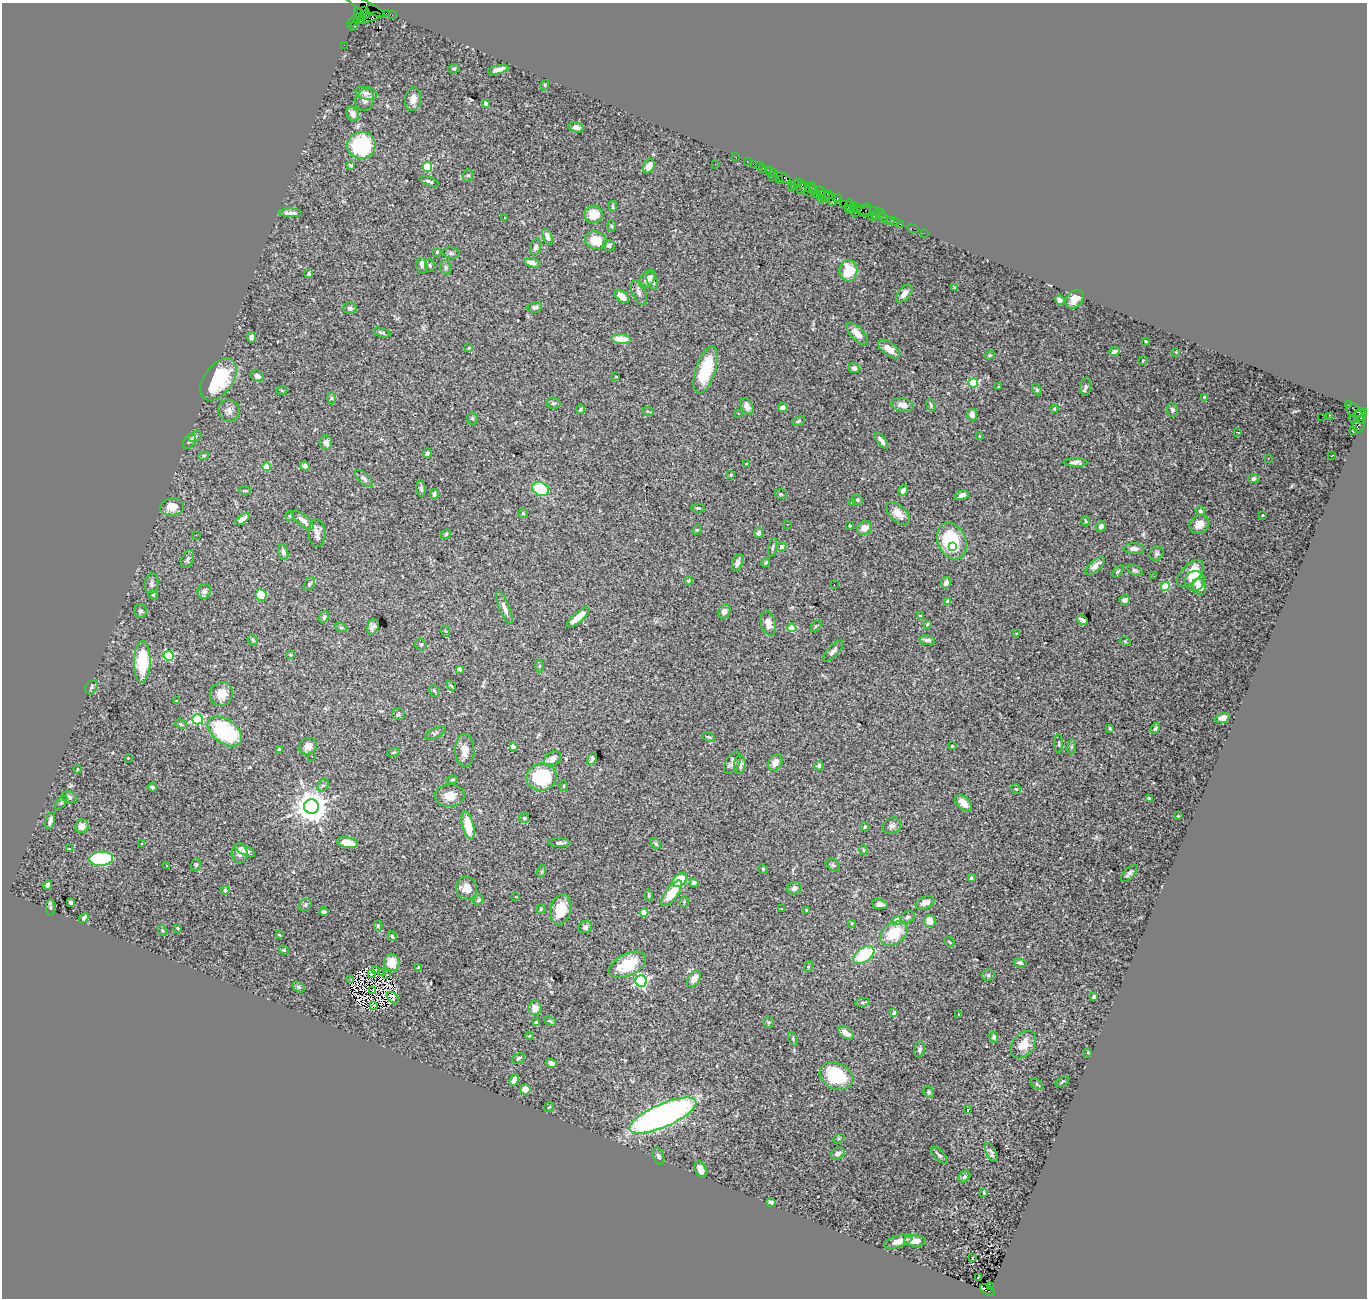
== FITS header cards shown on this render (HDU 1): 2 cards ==
NAXIS1  =                 1365
NAXIS2  =                 1296

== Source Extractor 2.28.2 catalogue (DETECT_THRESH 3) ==
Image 1365 x 1296 px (HDU 1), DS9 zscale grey, 1 PNG px = 1 image px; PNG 1369 x 1300 px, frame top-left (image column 1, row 1296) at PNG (2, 3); each listed source drawn as its Kron ellipse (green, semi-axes under 4 px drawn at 4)
Background 2.72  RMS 0.041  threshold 0.123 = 3 sigma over >= 5 px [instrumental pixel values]
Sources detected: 404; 2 with non-positive FLUX_AUTO (blend fragments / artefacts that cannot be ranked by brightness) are neither listed nor drawn; the other 402 listed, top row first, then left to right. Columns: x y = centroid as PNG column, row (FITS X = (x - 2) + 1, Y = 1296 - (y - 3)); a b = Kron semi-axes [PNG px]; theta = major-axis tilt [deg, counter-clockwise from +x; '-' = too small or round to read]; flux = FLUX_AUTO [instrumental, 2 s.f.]
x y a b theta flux
365 6 23 5 -28 370
364 11 3 3 - 660
387 13 4 2 - 150
366 14 4 3 - 1900
360 15 7 4 -54 80
392 15 2 2 - 45
367 18 14 4 14 3000
354 21 9 4 44 480
361 21 4 3 - 1900
354 26 3 2 - 180
344 45 2 2 - 48
454 69 5 4 - 3.8
498 70 10 4 14 16
545 85 5 3 - 2.4
366 93 11 6 -11 11
413 99 12 8 85 23
365 100 11 9 70 20
486 103 4 3 - 15
353 114 7 6 - 17
576 127 8 5 -13 11
361 145 14 13 - 250
736 157 2 2 - 63
747 161 3 2 - 180
715 164 2 2 - 5.5
753 164 2 2 - 82
351 165 3 3 - 3.9
649 166 7 5 62 24
759 166 2 2 - 130
427 167 5 5 - 140
763 168 3 2 - 190
770 172 6 3 -29 320
774 173 4 3 - 150
468 175 6 5 - 5.1
772 177 3 2 - 160
784 178 8 4 -28 290
779 180 3 3 - 290
429 181 10 4 -20 7.2
798 183 4 3 - 250
794 185 3 2 - 120
791 187 2 2 - 60
801 187 7 3 76 630
810 187 6 4 41 260
813 189 4 3 - 380
806 190 8 3 -55 810
820 191 5 3 - 620
817 194 3 2 - 150
822 195 3 2 - 250
829 195 4 3 - 180
826 197 5 2 - 220
821 198 3 2 - 310
837 198 4 3 - 390
832 200 6 3 -78 620
844 204 2 2 - 120
849 205 6 3 69 300
853 205 3 2 - 190
613 206 5 3 - 4.5
857 207 2 2 - 90
850 210 5 2 - 120
866 210 7 5 66 690
869 211 16 3 -3 490
290 213 12 3 -3 11
855 213 3 2 - 410
594 214 9 9 - 37
876 215 5 4 - 860
505 217 2 2 - 2
872 217 3 2 - 960
883 217 5 4 - 190
886 220 2 2 - 43
891 220 4 3 - 430
895 222 3 2 - 36
900 224 2 2 - 76
612 226 6 3 -86 3.1
913 229 6 2 -18 67
924 233 2 2 - 41
547 237 8 4 -69 13
596 240 11 8 -17 54
609 245 6 5 - 8.6
535 247 8 5 80 8.4
437 252 4 3 - 3.9
451 253 9 5 -8 6.9
532 263 8 4 -15 15
430 265 6 4 -72 4.1
422 266 8 6 -73 8.1
446 267 7 5 -67 5.2
848 271 11 9 89 80
309 274 4 4 - 6.5
647 279 10 6 53 20
652 281 9 5 -70 9.4
955 288 3 3 - 3.6
639 292 13 6 -67 11
904 293 10 6 51 17
622 296 8 5 -41 23
1075 299 10 8 47 26
1060 300 5 4 - 14
535 307 7 5 8 8
350 308 6 5 - 9.4
382 332 9 3 -18 4.9
857 334 13 6 -48 25
251 337 5 3 - 9.9
621 339 10 5 -4 43
1146 341 3 3 - 5.6
469 348 4 3 - 2.6
889 349 13 6 -36 24
1115 351 5 4 - 6.6
1176 352 4 4 - 2.1
989 355 5 4 - 3.6
1143 360 5 3 - 2.2
854 368 5 5 - 8.9
706 370 24 10 72 130
257 376 7 5 -28 9.9
616 377 3 2 - 1.8
218 380 24 14 53 170
973 383 5 4 - 180
999 387 3 2 - 2.3
1086 387 9 5 84 7.4
1037 390 6 4 -63 3.6
282 391 5 3 - 2.8
1205 397 4 3 - 12
331 398 6 4 89 4
553 403 7 5 -13 6.3
902 405 11 7 -12 18
931 405 7 4 -69 3.8
1349 405 3 2 - 210
747 406 8 6 -58 15
783 407 5 4 - 13
581 409 4 3 - 4.5
1054 409 4 3 - 2.8
1172 410 7 5 -86 5.4
229 411 11 10 - 17
1354 411 9 6 -42 460
648 412 6 3 -21 3.4
1360 412 6 4 21 630
738 414 3 2 - 8.9
972 415 6 5 - 15
1329 416 2 2 - 550
1322 417 2 2 - 5.4
1358 417 9 5 27 2100
472 418 6 5 - 4.7
1361 420 4 3 - 380
798 421 7 3 27 3.6
1359 424 8 5 71 750
1353 431 3 2 - 3.3
1238 433 4 2 - 4.2
980 436 4 3 - 2.7
195 437 7 5 21 9.1
189 441 8 5 54 6.5
881 441 10 4 -53 13
326 443 7 6 - 14
427 453 5 4 - 6.3
204 456 5 4 - 4
1332 456 3 2 - 3.5
1268 458 3 2 - 3.8
1075 462 12 4 -1 10
747 464 3 3 - 3.1
305 466 5 4 - 8.4
266 467 4 4 - 76
731 475 3 3 - 2.7
1253 478 5 4 - 8.9
364 479 11 5 -44 8.1
421 489 8 4 -83 6
541 489 9 6 -28 110
245 491 6 3 -6 4.6
903 491 6 4 54 8.5
434 494 5 3 - 5.5
781 494 6 4 -19 3.7
962 495 7 4 14 13
857 500 6 5 - 5
852 502 4 3 - 2.6
172 507 12 8 10 30
698 508 7 4 0 4.4
1200 511 5 4 - 4.4
523 513 5 5 - 3.7
898 513 14 8 -43 25
1262 515 3 2 - 2.6
289 516 4 4 - 3.1
242 519 9 4 36 14
303 521 13 5 -39 18
1086 521 5 3 - 2.5
787 524 3 2 - 3.9
1199 524 10 8 33 25
850 526 3 3 - 3.1
1101 526 6 5 - 7.8
864 528 8 6 28 25
697 530 5 4 - 3.4
317 533 13 8 -88 19
759 533 5 4 - 13
446 534 5 5 - 4.1
196 535 2 2 - 8.7
952 541 19 14 -66 180
773 547 9 4 78 4.9
782 547 5 4 - 12
953 547 3 3 - 20
1134 549 10 5 -1 13
283 552 8 5 -74 9.6
1157 553 7 6 - 7.5
187 559 9 5 64 8.2
766 562 4 3 - 4.1
737 563 9 5 70 11
1095 566 12 5 40 17
1135 570 8 5 -26 5.7
1118 571 7 3 53 3.5
1190 573 17 9 44 57
1154 576 3 2 - 6.1
688 581 5 4 - 3.2
1195 581 10 9 - 43
946 583 6 5 - 14
152 584 10 6 85 8.6
309 584 7 4 56 5.5
834 584 2 2 - 13
1165 587 4 4 - 130
1199 587 8 6 -69 17
204 591 7 6 - 11
153 595 5 4 - 3
261 595 6 5 - 54
1125 600 5 4 - 7
948 601 3 3 - 14
504 607 17 5 -68 16
140 611 7 6 - 6
724 611 7 6 - 13
920 616 3 3 - 2.7
324 617 6 4 64 6.4
578 617 14 5 41 30
1082 620 6 4 -27 8.8
768 623 12 7 -74 28
927 624 3 2 - 2.4
816 626 6 3 45 3.1
341 627 6 4 -25 4.4
373 627 8 5 68 10
792 628 4 4 - 93
445 631 6 4 -69 3.8
1017 633 3 2 - 2.5
253 640 6 4 -49 3.4
927 640 7 4 -6 9.9
1125 641 5 3 - 2.6
421 645 6 5 - 5.3
833 651 13 5 47 11
290 655 4 4 - 3.4
168 656 5 5 - 170
142 662 21 8 89 120
540 666 6 4 89 3.9
460 669 4 3 - 12
451 686 5 3 - 2.7
91 687 7 5 60 6.8
434 691 6 4 -65 4.4
221 694 12 11 - 34
177 701 4 3 - 3.4
398 714 6 6 - 5.1
1223 718 7 4 19 13
197 719 5 5 - 250
181 724 6 3 -26 4.1
1110 728 3 2 - 2.5
1155 728 6 4 58 5.2
225 732 19 12 -36 230
435 733 11 4 26 6
709 737 6 4 -26 3.8
1059 743 9 3 90 3.5
308 746 9 8 - 21
513 746 4 4 - 22
952 746 3 3 - 2.9
1072 747 7 4 82 4.6
279 750 4 4 - 9.7
465 750 16 9 -86 26
394 752 6 4 8 3.4
312 756 2 2 - 2
128 758 3 3 - 1.5
553 759 9 6 36 18
592 759 6 3 67 6.1
732 763 12 7 60 15
775 763 9 6 58 23
740 764 9 5 86 16
819 766 4 4 - 5.8
78 769 4 4 - 2.6
542 777 15 13 16 190
452 780 5 3 - 3.4
323 785 7 5 50 6.2
564 786 5 3 - 2.7
152 787 4 3 - 5.5
1016 789 5 4 - 3.4
450 796 15 11 4 30
69 797 7 6 - 7.2
1149 798 4 3 - 4.3
61 803 8 4 54 5.4
963 803 10 6 -44 22
311 806 7 7 - 5200
1178 816 2 2 - 2.2
524 818 5 5 - 3.4
50 821 9 4 74 11
82 826 7 6 - 22
468 826 14 5 -77 58
892 826 9 8 - 11
865 827 4 4 - 4.6
347 843 11 5 -10 30
559 843 11 4 -1 7.2
142 844 3 3 - 6.5
656 844 6 4 -49 4.7
70 849 3 2 - 5.3
245 850 11 5 -27 13
863 850 5 4 - 3.3
240 853 10 8 -84 17
101 859 12 7 5 270
196 864 6 4 73 4.8
167 865 3 3 - 5.9
833 865 7 5 -29 5.7
763 869 5 3 - 2.4
542 871 6 4 72 3.9
1129 873 11 5 46 8.4
971 878 4 4 - 4.8
680 880 8 5 40 93
694 883 4 4 - 11
48 885 4 4 - 11
467 888 11 10 - 35
794 888 7 6 - 11
225 890 4 4 - 8.4
672 893 15 6 53 69
649 895 5 3 - 3.8
516 897 3 2 - 1.5
479 900 6 4 42 4.3
70 902 4 3 - 6.4
684 902 5 4 - 4
925 903 10 6 22 24
880 904 7 5 -8 11
305 905 7 5 34 5.3
51 908 8 4 -90 5.3
541 909 5 4 - 3.6
561 909 15 10 78 70
782 909 3 3 - 8.6
806 910 3 3 - 2.4
324 912 4 3 - 4.8
644 912 4 4 - 64
908 917 7 5 22 7
84 918 5 4 - 7
897 920 5 4 - 41
930 921 6 5 - 36
852 923 3 3 - 3.4
378 926 5 4 - 3.6
585 927 7 6 - 10
178 928 3 3 - 2.3
162 930 5 3 - 3.1
894 933 15 10 34 89
279 935 4 3 - 2.6
392 936 5 3 - 4.3
949 942 6 3 -47 3
284 950 5 4 - 2.8
864 955 12 7 35 170
392 962 9 8 - 25
1020 963 6 4 -13 8.9
627 965 20 11 26 90
418 967 4 3 - 3
808 967 5 3 - 3
376 969 3 2 - 3.1
382 972 3 2 - 2.9
371 974 3 2 - 3.3
387 975 3 2 - 3.8
988 975 7 5 7 6.6
351 979 3 2 - 0.83
694 979 9 5 55 22
641 981 6 6 - 490
299 987 7 4 -27 4.5
372 991 3 2 - 2.1
1094 997 4 3 - 5.1
393 998 6 4 -43 0.59
863 1002 7 3 9 3.9
373 1005 2 2 - 2.4
535 1008 7 6 - 24
894 1013 4 3 - 18
959 1015 3 2 - 2.1
550 1021 6 3 -22 3.9
769 1022 5 5 - 3.8
536 1023 4 3 - 10
846 1033 9 5 -37 26
529 1036 4 4 - 3.2
994 1037 5 4 - 6.4
793 1039 7 4 -66 4.1
1023 1044 15 10 51 37
920 1049 8 5 76 7.5
1088 1052 3 3 - 2.5
519 1058 7 4 25 6.5
551 1063 5 4 - 12
836 1076 17 13 -27 170
514 1080 6 4 69 14
1062 1082 7 2 32 2.8
1037 1084 7 4 -38 3.8
525 1089 5 5 - 22
929 1092 6 5 - 4.5
549 1107 5 2 - 1.7
968 1110 3 2 - 3
663 1115 36 11 23 1300
839 1138 6 3 20 3.2
991 1153 10 5 -62 7.2
838 1154 7 5 34 11
939 1155 10 5 -46 6.6
659 1156 9 5 -71 6.5
701 1169 8 5 -67 23
964 1176 6 5 - 6.2
984 1193 4 3 - 2.8
771 1202 5 3 - 5.2
898 1241 15 6 18 23
915 1241 10 5 -5 25
973 1258 3 2 - 1.8
978 1278 3 2 - 8.9
991 1286 3 3 - 360
987 1290 8 4 -29 1700
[2 non-positive-flux detections neither listed nor drawn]